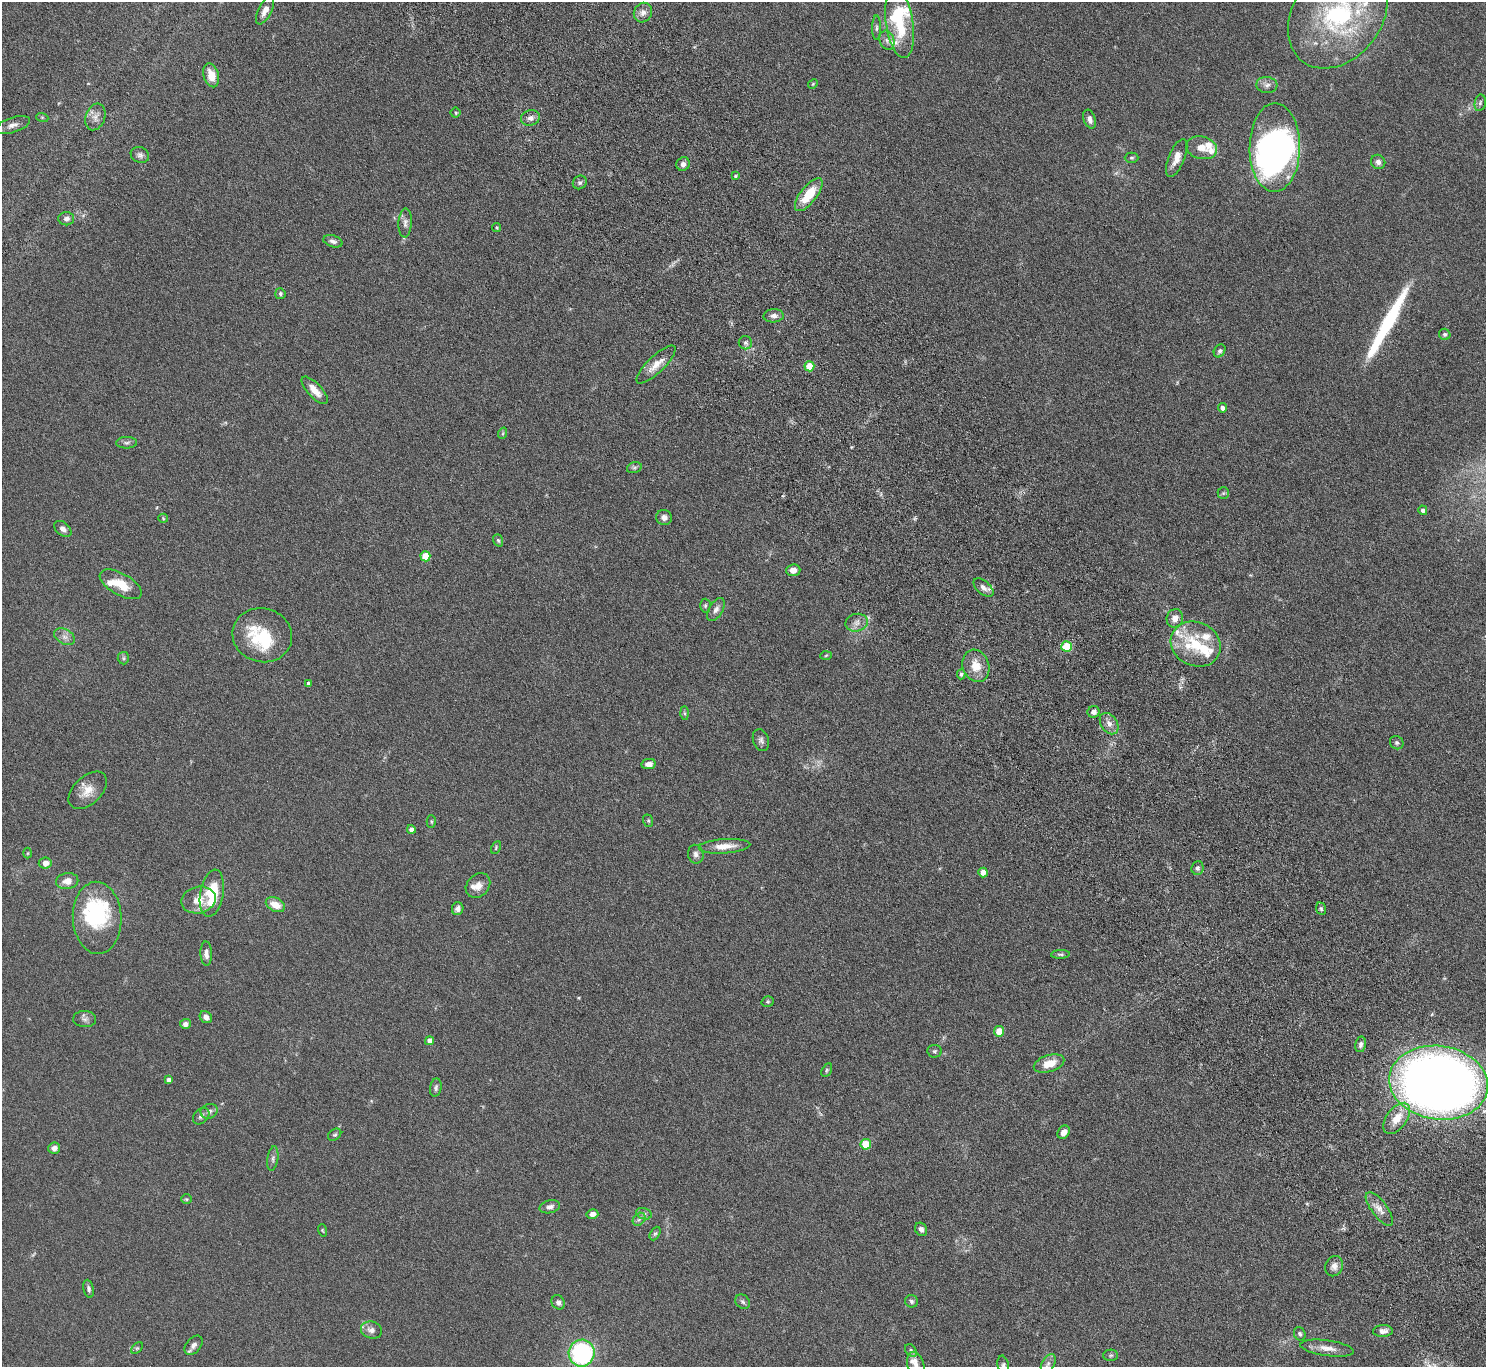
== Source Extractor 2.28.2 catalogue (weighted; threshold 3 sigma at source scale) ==
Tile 6 of 4 x 4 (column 2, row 2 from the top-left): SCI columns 1536-3019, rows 2925-4289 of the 6037 x 5985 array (HDU 1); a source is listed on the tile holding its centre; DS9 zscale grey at full resolution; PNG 1488 x 1369 px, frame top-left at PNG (2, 2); each listed source drawn as its Kron ellipse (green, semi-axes under 4 px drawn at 4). Shown black and unused: <1% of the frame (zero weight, under 4 of 8 exposures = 3% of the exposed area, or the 3 px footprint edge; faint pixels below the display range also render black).
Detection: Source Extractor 2.28.2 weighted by HDU 2 'WHT'; one run over the whole footprint, this tile lists its part. Background 0.0883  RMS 0.0051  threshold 0.021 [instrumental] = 3 sigma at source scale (4.09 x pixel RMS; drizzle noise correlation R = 1.36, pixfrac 0.8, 0.05/0.05 arcsec/px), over >= 5 px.
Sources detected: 159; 2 too faint to see at this stretch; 3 inside a brighter object's white glare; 1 long thin detection or spike segment (spike, bleed or trail) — neither listed nor drawn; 14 inside a brighter listed object's ellipse — not listed separately; the other 139 listed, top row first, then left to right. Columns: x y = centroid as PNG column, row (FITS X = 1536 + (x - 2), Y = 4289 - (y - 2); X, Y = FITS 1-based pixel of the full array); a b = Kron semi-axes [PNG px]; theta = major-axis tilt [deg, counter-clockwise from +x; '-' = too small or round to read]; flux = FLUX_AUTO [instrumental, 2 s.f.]
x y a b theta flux
265 10 15 6 63 3.4
643 13 10 9 - 2.6
1338 15 59 44 53 72
900 23 35 13 -81 21
876 28 12 4 90 1.2
887 40 10 7 -74 2
211 75 12 7 -73 6.1
813 84 5 4 - 0.51
1267 85 10 8 -4 2.1
1480 103 8 5 79 1.1
456 113 5 5 - 0.67
42 117 6 4 -19 0.56
95 117 13 9 71 3.1
530 118 10 7 16 2.4
1090 119 10 6 -71 2.1
13 125 18 7 18 2.8
1275 147 44 25 89 110
1202 148 16 11 -16 4.9
140 155 9 7 -21 1.6
1131 158 7 5 0 0.77
1177 158 20 8 68 4.3
1378 162 7 7 - 1.8
683 164 7 6 - 2
735 176 3 3 - 0.47
580 182 7 6 - 1.1
809 195 20 8 52 12
66 219 8 6 1 2
405 223 14 6 87 2.1
497 228 4 4 - 0.64
333 241 10 5 -17 1.7
280 294 5 5 - 0.89
774 316 10 7 3 1.9
1445 334 6 5 - 0.97
745 343 6 6 - 1.1
1220 351 7 5 57 1.1
656 365 26 8 44 5.4
809 366 5 5 - 11
315 390 17 7 -47 4.7
1222 408 4 4 - 2.1
503 433 6 3 71 0.55
127 443 10 6 1 1.2
634 468 7 5 17 1
1223 493 6 5 - 0.76
1423 510 5 4 - 1.6
664 517 8 7 - 2.1
163 518 5 4 - 0.52
63 529 10 6 -41 2.1
498 540 6 4 -71 0.76
425 556 5 5 - 12
793 570 7 6 - 2.9
121 584 23 11 -29 9.4
983 588 12 6 -41 2
705 606 7 5 88 0.84
716 609 13 7 59 2.1
1175 618 9 8 - 3.5
857 623 11 8 13 2.9
262 635 30 27 -15 24
65 637 11 7 -28 2.4
1196 644 26 21 -25 21
1067 647 5 5 - 23
826 655 6 4 4 0.53
123 658 6 5 - 0.87
976 666 16 13 -70 7.2
961 674 5 4 - 0.98
308 683 3 3 - 1
1094 712 6 5 - 2
684 713 6 4 -88 0.69
1109 724 11 8 -56 2.8
761 740 11 8 -73 1.8
1397 743 7 6 - 0.93
649 764 7 5 9 2.7
88 790 23 14 43 7
431 821 6 4 -88 0.62
648 821 6 5 - 0.6
411 829 4 4 - 2.2
724 846 26 7 4 6
496 848 7 4 65 0.61
28 853 5 3 - 0.44
696 854 9 7 -77 1.9
45 863 6 6 - 3.2
1197 868 7 6 - 1.2
983 872 5 4 - 4.1
67 881 11 8 10 4
478 886 13 11 44 4.1
212 893 24 11 80 19
198 900 17 13 13 6.3
275 905 10 6 -25 6.1
458 909 6 5 - 1.8
1321 909 6 4 -67 0.84
97 918 36 24 -88 43
206 953 12 5 -88 2.2
1060 954 9 4 2 1
768 1002 6 5 - 0.65
206 1017 7 5 -44 2.3
85 1019 11 8 -3 1.8
185 1024 5 5 - 1.9
999 1031 5 5 - 8.9
430 1041 4 4 - 3.4
1360 1044 8 5 77 1.5
934 1051 7 6 - 0.97
1049 1064 16 8 17 6.7
827 1070 7 4 62 0.71
168 1080 4 4 - 1.6
1439 1083 49 37 -8 480
436 1088 9 5 79 1.1
209 1111 9 7 19 1.8
201 1116 9 6 45 1.7
1397 1118 18 10 54 7.2
1064 1132 7 5 54 3
335 1135 7 5 35 0.81
866 1144 5 5 - 17
54 1148 6 5 - 2.3
273 1159 12 5 81 1.5
186 1199 5 4 - 0.56
550 1207 10 6 13 1.9
1379 1209 20 7 -52 4.1
592 1214 6 5 - 2.7
644 1214 8 5 -16 1.3
639 1219 7 5 45 1.3
921 1229 7 5 -59 1.4
322 1230 6 4 -72 0.52
655 1233 7 5 61 0.78
1334 1266 10 8 66 2.4
89 1289 9 5 -76 1.3
911 1301 6 6 - 0.99
558 1302 7 6 - 1.7
743 1302 8 6 -45 1.1
371 1330 10 8 -16 2.5
1383 1331 10 6 2 2.2
1300 1334 7 5 -63 0.9
193 1345 11 7 49 2.1
137 1348 7 4 44 0.71
1327 1348 27 8 -8 4.8
911 1350 7 5 -50 0.86
582 1353 13 13 - 65
1111 1355 7 5 1 0.79
1048 1363 10 6 58 2
916 1365 13 8 -75 2.9
1003 1366 11 5 -79 1.4
Isophote crosses this tile's border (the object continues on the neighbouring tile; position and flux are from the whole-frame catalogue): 5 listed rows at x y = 1338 15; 1439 1083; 1048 1363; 916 1365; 1003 1366